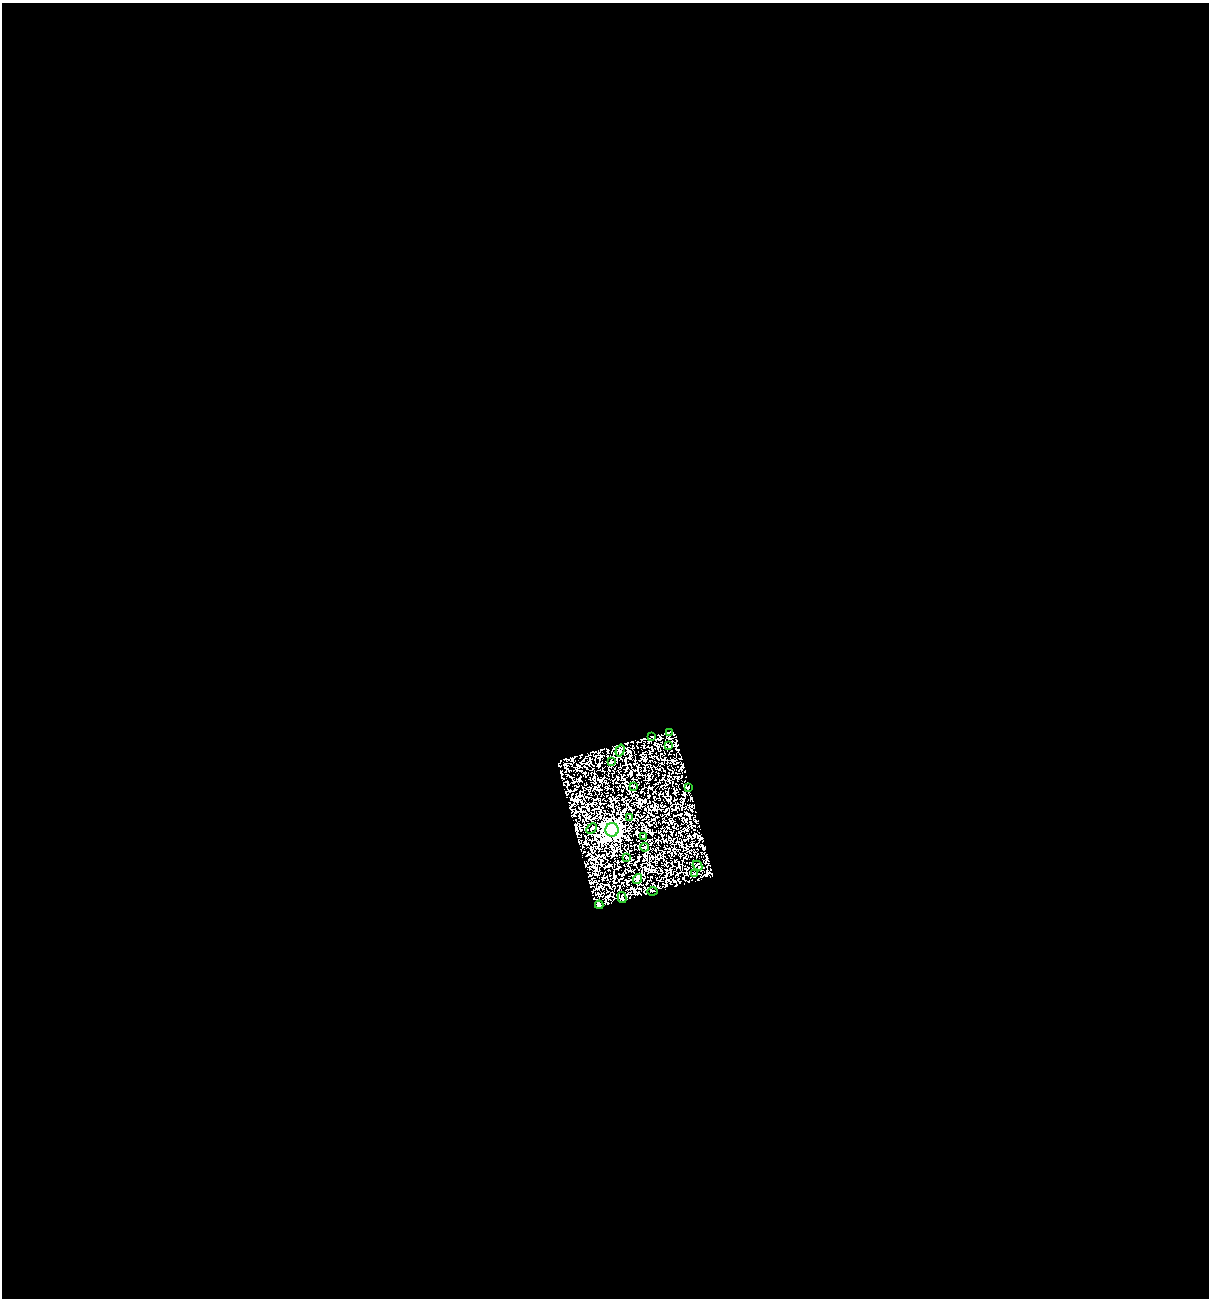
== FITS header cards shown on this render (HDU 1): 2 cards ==
NAXIS1  =                 1207
NAXIS2  =                 1296

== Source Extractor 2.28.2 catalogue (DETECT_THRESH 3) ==
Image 1207 x 1296 px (HDU 1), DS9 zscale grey, 1 PNG px = 1 image px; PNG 1211 x 1300 px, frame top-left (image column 1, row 1296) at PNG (2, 3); each listed source drawn as its Kron ellipse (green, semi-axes under 4 px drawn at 4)
Background 1.61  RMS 5.1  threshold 15.2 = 3 sigma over >= 5 px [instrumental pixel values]
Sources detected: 19; all 19 listed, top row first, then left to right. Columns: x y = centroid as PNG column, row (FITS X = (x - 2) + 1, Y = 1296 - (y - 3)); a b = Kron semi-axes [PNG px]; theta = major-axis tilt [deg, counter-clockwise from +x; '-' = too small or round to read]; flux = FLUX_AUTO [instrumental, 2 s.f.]
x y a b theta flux
669 732 3 2 - 240
651 736 4 2 - 220
668 745 3 2 - 260
620 751 6 2 72 370
612 762 3 2 - 270
633 787 3 2 - 320
688 788 3 2 - 230
629 817 4 2 - 280
591 828 6 2 46 370
612 830 7 6 - 250000
643 836 3 2 - 270
645 847 4 2 - 200
626 857 4 3 - 260
697 866 5 2 - 330
695 874 3 2 - 280
637 879 5 2 - 400
652 891 5 2 - 270
622 898 5 2 - 420
599 905 4 2 - 300